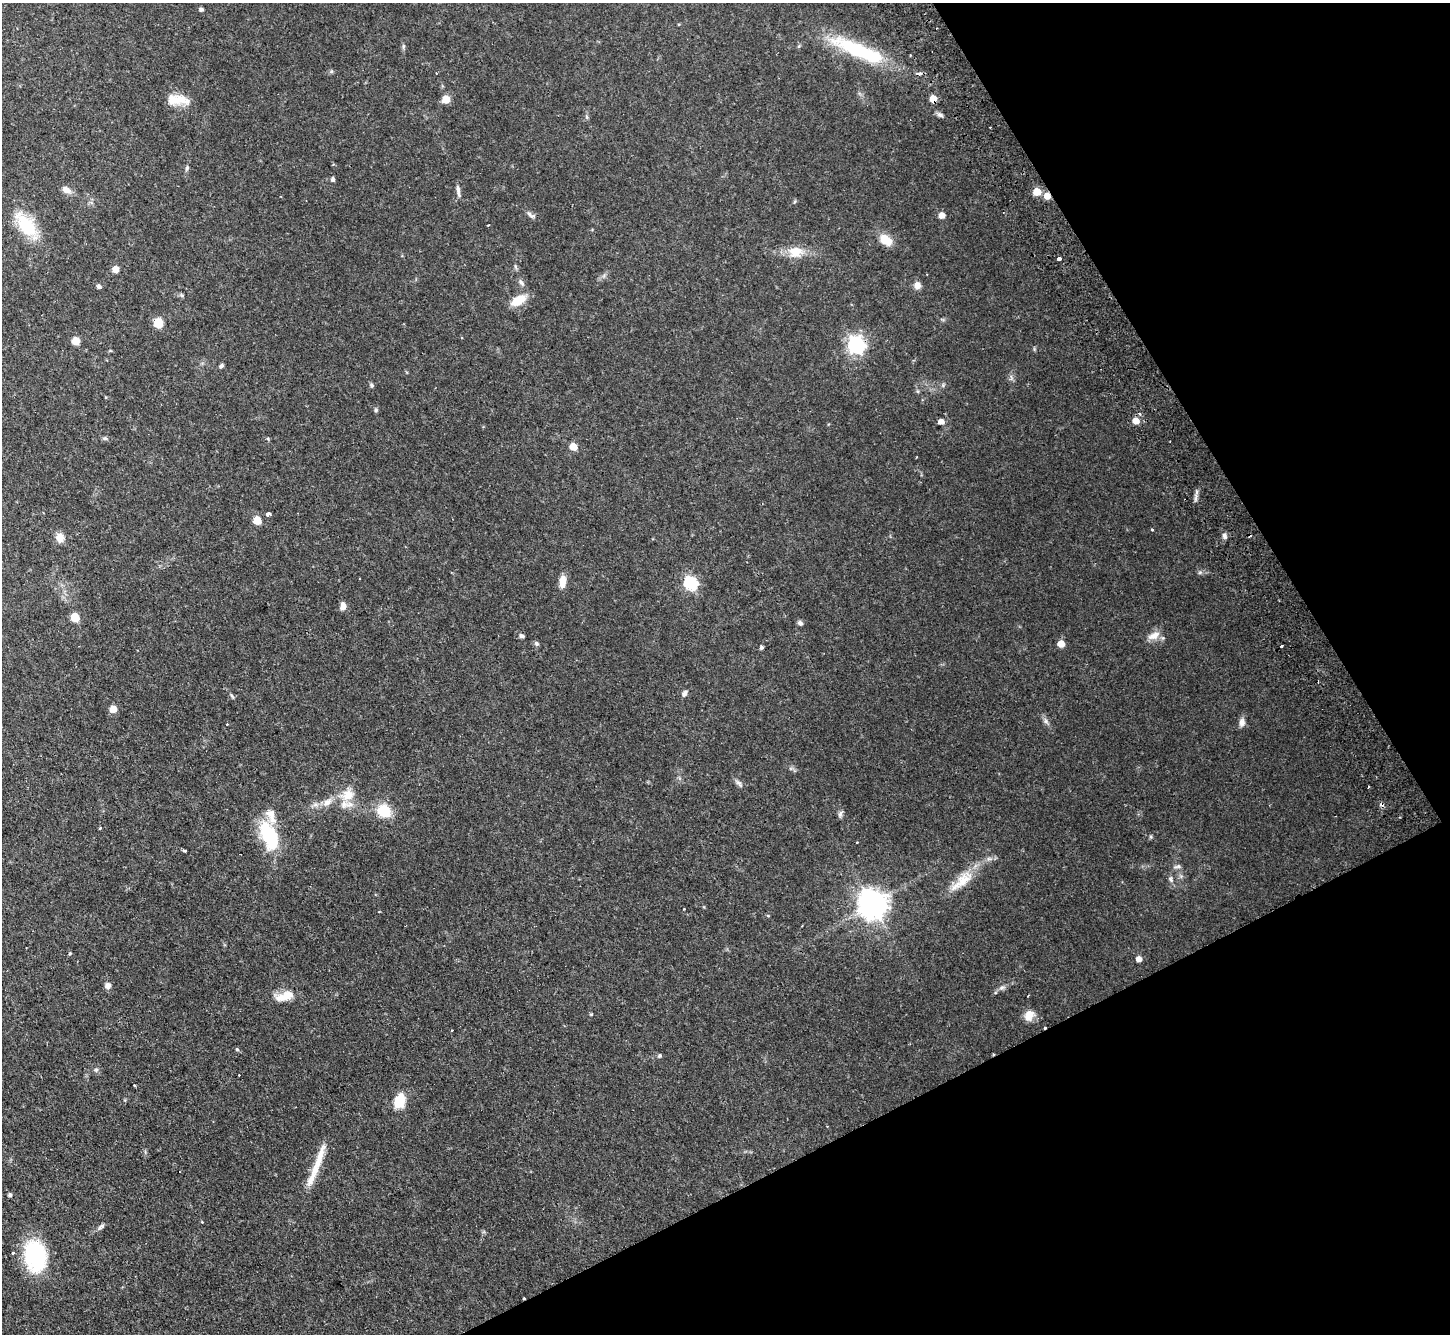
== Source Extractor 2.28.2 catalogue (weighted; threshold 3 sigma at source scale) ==
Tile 12 of 4 x 4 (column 4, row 3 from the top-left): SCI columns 4395-5842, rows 1659-2990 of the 5893 x 5846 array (HDU 1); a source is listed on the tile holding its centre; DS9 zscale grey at full resolution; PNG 1452 x 1336 px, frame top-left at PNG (2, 3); no overlay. Shown black and unused: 24% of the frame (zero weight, under 2 of 3 exposures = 3% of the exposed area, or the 3 px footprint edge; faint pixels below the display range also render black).
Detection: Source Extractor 2.28.2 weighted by HDU 2 'WHT'; one run over the whole footprint, this tile lists its part. Background 0.0814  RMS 0.0064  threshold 0.029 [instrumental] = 3 sigma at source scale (4.5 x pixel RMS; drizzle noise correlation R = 1.50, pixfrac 1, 0.05/0.05 arcsec/px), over >= 5 px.
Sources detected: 104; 6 cosmic-ray / hot-pixel residue — not listed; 6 inside a brighter listed object's ellipse — not listed separately; the other 92 listed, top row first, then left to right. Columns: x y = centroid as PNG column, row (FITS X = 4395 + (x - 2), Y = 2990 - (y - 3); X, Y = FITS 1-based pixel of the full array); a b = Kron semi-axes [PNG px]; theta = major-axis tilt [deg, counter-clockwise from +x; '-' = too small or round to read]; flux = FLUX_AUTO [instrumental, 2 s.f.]
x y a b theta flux
201 9 5 4 - 1.1
403 46 7 4 90 1
859 50 75 16 -23 54
331 71 6 5 - 0.93
446 99 5 5 - 16
933 99 6 5 - 7.4
177 100 28 11 -3 11
940 115 8 5 -28 1.8
990 127 2 2 - 0.72
187 168 7 5 70 1.1
333 179 5 4 - 1.6
66 190 13 8 -26 3.7
458 191 16 4 -83 2.2
1037 192 5 5 - 16
1047 196 6 6 - 5.4
532 215 11 5 -29 2.5
942 215 6 5 - 4.6
26 225 31 15 -51 28
489 225 3 2 - 0.54
886 240 11 8 -36 12
796 252 20 15 8 10
1060 259 4 3 - 7.1
516 267 6 4 -70 0.96
115 269 5 5 - 8.6
521 282 9 6 -52 1.8
917 285 8 7 - 3.6
99 287 5 5 - 1.5
182 295 7 5 -22 1
518 300 15 9 31 13
158 323 8 7 - 12
76 341 6 6 - 6.6
856 345 7 7 - 210
221 365 6 4 45 1.2
372 385 7 5 -42 1
376 410 6 5 - 1
1139 414 4 4 - 1.5
1136 421 5 5 - 8
941 422 5 5 - 4.2
105 438 6 5 - 1.1
573 447 5 5 - 12
268 514 3 3 - 33
257 520 7 6 - 8.6
1152 529 3 3 - 0.54
1224 536 9 6 -68 1.8
60 538 12 10 -76 4.5
563 581 15 8 83 5.7
690 583 6 6 - 83
343 606 8 6 -85 3.7
75 617 5 5 - 20
800 623 7 5 -37 1.6
522 636 7 5 -25 1.3
1154 636 17 8 25 5.3
536 643 7 6 - 1.2
1061 644 5 5 - 8.8
761 647 5 4 - 1.1
684 693 8 5 63 1.8
232 696 8 3 -57 0.86
113 709 6 6 - 5.9
1242 722 11 7 83 2.9
738 783 10 5 -35 1.9
348 795 19 15 21 11
327 802 13 9 33 4.6
384 811 15 14 - 16
840 814 11 5 72 1.5
100 828 3 3 - 0.58
269 835 32 15 -68 40
1151 837 5 4 - 0.79
184 851 3 3 - 1.6
1177 866 10 5 11 1.5
1171 879 8 5 -78 1.5
962 881 41 14 42 16
873 904 9 9 - 870
768 916 5 3 - 0.54
70 953 4 3 - 1
1139 959 5 5 - 4.3
108 985 7 7 - 2.6
1002 988 10 6 24 1.9
285 996 26 11 14 9.1
591 1014 4 4 - 0.6
1029 1015 14 11 62 5.9
452 1030 3 2 - 0.65
237 1049 5 4 - 1.2
660 1056 6 5 - 0.95
96 1070 6 5 - 1.1
239 1075 2 2 - 0.51
134 1085 4 3 - 0.52
399 1102 16 12 70 12
320 1157 39 8 72 11
10 1195 4 4 - 1.3
202 1222 3 3 - 0.42
101 1226 11 5 34 1.7
35 1256 31 22 -78 49
Overlapping masked pixels (flux is a lower limit): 2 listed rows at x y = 933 99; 1047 196
Unlisted compact peaks at least as high as the median listed source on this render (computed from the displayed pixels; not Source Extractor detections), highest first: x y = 1046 721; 1200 572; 1197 492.